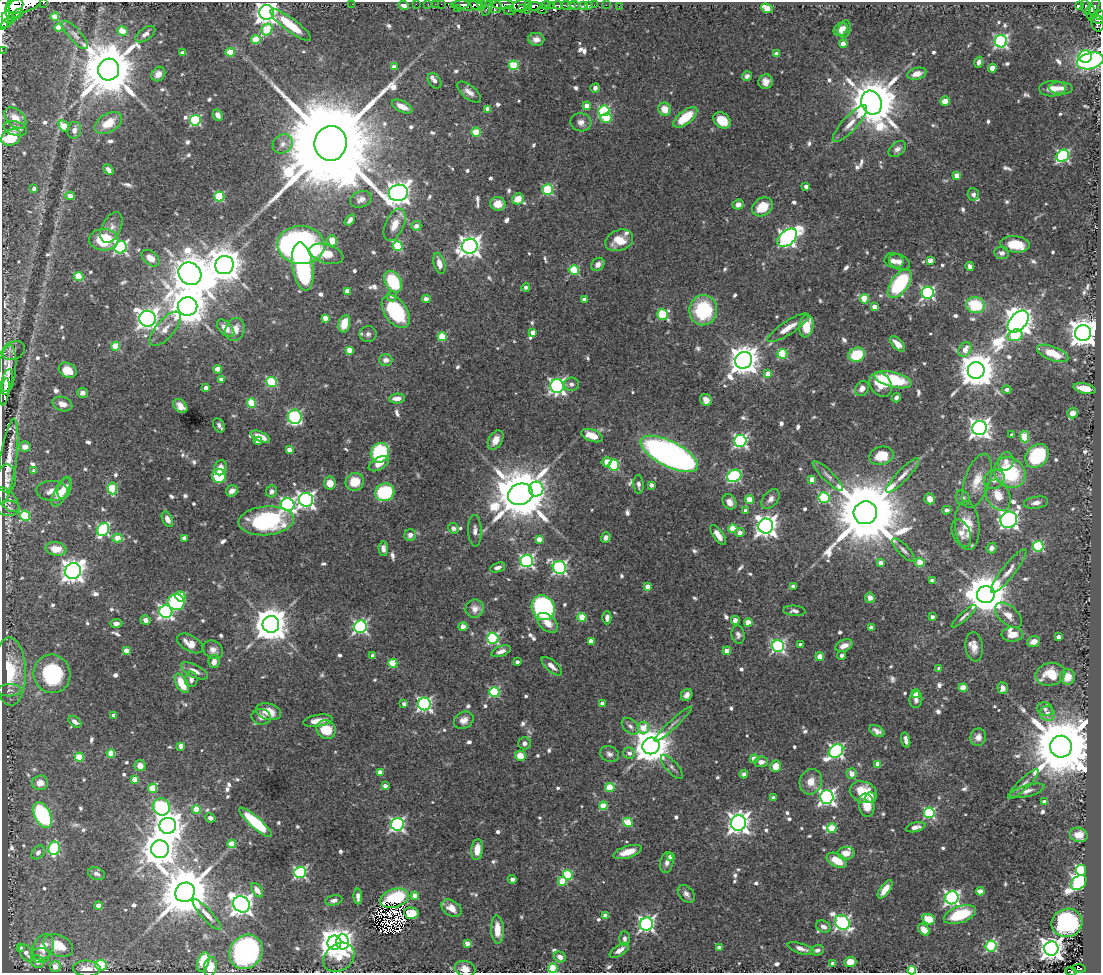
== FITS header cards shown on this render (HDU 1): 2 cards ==
NAXIS1  =                 1099
NAXIS2  =                  971

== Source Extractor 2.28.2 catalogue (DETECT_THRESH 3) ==
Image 1099 x 971 px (HDU 1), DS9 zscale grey, 1 PNG px = 1 image px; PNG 1103 x 975 px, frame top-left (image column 1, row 971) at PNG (2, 2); each listed source drawn as its Kron ellipse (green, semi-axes under 4 px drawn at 4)
Background 0.787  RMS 0.017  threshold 0.0518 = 3 sigma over >= 5 px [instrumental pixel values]
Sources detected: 818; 5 with non-positive FLUX_AUTO (blend fragments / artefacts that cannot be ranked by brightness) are neither listed nor drawn; of the other 813, the 500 brightest by FLUX_AUTO listed and drawn (313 fainter detections omitted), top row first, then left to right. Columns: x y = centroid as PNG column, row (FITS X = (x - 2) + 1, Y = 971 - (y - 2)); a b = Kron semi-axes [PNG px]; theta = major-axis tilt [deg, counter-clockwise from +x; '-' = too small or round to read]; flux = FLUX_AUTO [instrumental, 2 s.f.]
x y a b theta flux
43 3 3 2 - 110
352 4 2 2 - 8.7
416 4 2 2 - 13
428 4 2 2 - 9.4
435 4 2 2 - 14
441 4 2 2 - 21
461 4 8 3 0 300
24 5 18 7 16 4700
404 5 5 4 - 6.3
466 5 15 5 -2 1200
476 5 7 5 -32 930
482 5 4 3 - 410
503 5 11 4 2 490
529 5 4 2 - 270
546 5 5 3 - 390
552 5 3 2 - 270
558 5 5 3 - 97
566 5 5 3 - 320
584 5 3 3 - 55
594 5 2 2 - 13
606 5 2 2 - 9.3
1079 5 3 3 - 160
520 6 10 5 22 840
534 6 7 4 2 680
572 6 4 3 - 57
575 6 5 3 - 200
588 6 4 3 - 52
619 6 2 2 - 8.1
495 7 7 6 - 450
1086 7 8 3 -72 340
1094 7 8 4 67 540
14 8 11 8 65 3600
457 8 3 2 - 210
487 8 8 3 68 180
767 8 6 4 -22 26
522 9 4 2 - 300
527 10 2 2 - 46
542 10 5 3 - 370
3 11 19 6 87 5300
509 11 6 3 -10 280
267 12 7 7 - 920
1090 12 7 3 86 390
17 14 6 3 42 580
1099 15 5 4 - 370
55 17 4 4 - 24
8 18 7 5 -26 1800
1097 19 6 4 -23 350
7 23 6 4 36 680
1098 24 8 6 -76 410
290 25 25 6 -37 41
59 28 4 4 - 22
267 29 6 5 - 52
845 29 9 6 72 6
840 30 7 6 - 7.6
123 31 5 4 - 23
145 34 11 6 35 6.6
75 35 18 6 -48 7.1
536 39 8 6 -5 8.4
256 40 4 4 - 41
1001 41 6 6 - 230
843 44 4 4 - 20
2 50 2 2 - 11
230 52 4 4 - 37
182 53 4 4 - 8.3
777 54 4 4 - 16
1085 56 7 6 - 81
1090 61 14 8 15 210
979 62 5 4 - 5.4
514 65 5 5 - 71
394 67 4 4 - 12
992 68 4 4 - 21
109 69 11 10 - 9600
158 74 8 6 51 8.5
917 74 10 5 16 11
747 76 5 4 - 4.6
434 81 8 6 -54 4.5
765 82 7 7 - 8
595 88 5 4 - 4.5
1061 88 12 6 -2 7.6
1052 89 13 8 2 12
469 92 14 6 -38 8.6
945 101 5 4 - 14
871 103 12 10 -70 6200
402 106 11 5 -26 14
587 106 4 4 - 18
488 109 4 4 - 11
665 109 7 6 - 17
604 111 5 5 - 130
218 115 6 4 -64 7.3
685 117 14 6 39 42
15 118 13 8 -44 16
606 118 6 5 - 36
195 120 5 5 - 120
722 120 9 7 -38 29
581 122 10 9 - 7.6
108 123 15 9 31 24
850 124 24 7 47 15
64 126 6 4 -59 43
15 128 12 7 -15 11
74 130 8 7 - 7.1
476 132 4 4 - 40
11 137 10 7 27 41
331 143 17 16 - 55000
283 144 10 9 - 7.7
897 149 10 6 39 5.3
1063 156 7 5 45 180
108 170 6 4 -47 5.7
957 176 4 4 - 16
806 186 4 4 - 7.9
34 188 4 4 - 4.3
548 190 5 5 - 86
398 193 10 8 12 1100
973 194 6 6 - 4.4
70 196 5 4 - 10
219 196 5 5 - 76
361 199 11 8 23 6.8
518 199 6 5 - 17
498 204 7 7 - 18
738 205 5 5 - 7.6
762 207 11 8 35 30
350 220 6 4 53 4.4
395 225 17 9 66 17
416 226 5 4 - 6.5
111 227 16 9 65 8.3
787 238 11 7 39 440
104 240 14 10 -2 55
619 240 14 10 22 22
332 241 5 5 - 19
1015 244 14 8 -5 29
301 245 24 19 -3 560
398 246 5 5 - 72
470 246 8 7 - 870
121 247 6 6 - 210
1002 253 7 6 - 4.9
326 254 17 9 -17 20
151 258 10 6 -40 14
930 260 4 4 - 9.8
894 261 9 7 -16 7.6
899 262 11 7 -24 8.5
439 263 11 5 -75 11
598 264 7 5 45 5.4
225 265 9 9 - 2800
303 266 24 10 -81 130
970 266 4 4 - 5.3
574 270 5 5 - 70
190 274 12 10 -43 4100
79 276 4 4 - 49
393 282 12 8 -60 63
900 284 16 8 54 120
526 287 4 4 - 4.4
347 291 4 4 - 11
928 293 6 6 - 220
392 296 5 5 - 5
426 299 4 4 - 5.2
584 299 4 4 - 8.4
864 299 4 4 - 42
975 305 9 8 - 57
874 306 4 4 - 10
188 307 10 9 - 3500
703 310 15 14 - 96
396 311 18 11 -54 110
663 314 5 5 - 71
325 318 4 4 - 14
148 319 8 8 - 710
1018 322 12 8 47 1700
344 324 9 5 76 26
806 326 11 7 82 28
226 328 10 6 -46 14
788 328 24 6 33 16
165 329 21 9 49 15
235 330 12 9 68 15
533 332 4 4 - 9.5
1083 333 8 8 - 1700
368 334 8 8 - 4.4
1015 335 7 5 16 66
442 337 4 4 - 54
897 344 9 5 -46 11
115 346 4 4 - 35
965 349 8 6 55 14
349 350 4 4 - 13
13 351 12 8 26 5.2
1053 353 16 7 -21 29
782 354 5 5 - 75
857 355 8 7 - 46
386 360 6 5 - 6.4
743 360 9 8 - 1900
218 369 4 4 - 20
7 370 25 8 83 19
68 370 9 7 -26 23
976 370 8 8 - 3300
768 374 4 4 - 14
7 380 11 5 76 8.9
221 380 4 4 - 9.9
893 380 19 7 -14 64
271 382 5 5 - 85
571 384 7 6 - 4.4
881 384 13 10 -52 29
557 386 7 7 - 350
206 388 4 4 - 11
862 389 8 6 55 7.5
1085 389 11 5 -12 19
1007 390 4 4 - 4.8
5 392 14 3 81 5.4
82 393 5 5 - 5.5
397 398 8 5 7 9.3
896 398 5 4 - 4.5
706 400 6 5 - 6.7
252 403 5 4 - 57
62 404 10 7 -18 9
180 406 8 6 -47 10
1072 413 5 5 - 9.7
295 417 7 7 - 190
219 425 7 5 -63 4.1
980 428 7 7 - 750
1012 435 3 3 - 4.1
592 436 11 6 -19 22
260 437 10 5 -23 15
1024 437 6 4 -85 44
496 440 10 6 60 11
258 441 4 4 - 7.2
740 441 6 6 - 260
25 447 6 5 - 9.7
289 450 4 4 - 9.9
380 453 10 9 - 110
669 454 31 12 -27 610
881 456 12 9 14 26
1037 456 13 10 46 87
8 461 43 8 82 21
1006 461 9 7 69 7.6
606 462 5 4 - 15
379 464 11 6 28 13
614 465 5 5 - 78
220 468 7 6 - 11
34 471 4 4 - 5.1
1010 472 16 14 -37 93
903 475 23 5 46 9.3
219 476 7 7 - 74
734 476 7 6 - 130
828 476 20 5 -44 6.8
6 478 14 9 89 6.2
994 479 11 9 33 9.8
812 480 4 4 - 16
977 481 28 12 72 21
355 482 9 9 - 25
330 483 6 6 - 13
639 484 9 5 -85 4.2
651 485 4 4 - 6.1
65 488 11 6 70 13
112 488 6 4 -86 52
536 489 7 7 - 200
52 491 16 10 -3 15
232 491 6 5 - 8.3
271 491 6 5 - 4.7
61 492 16 6 62 16
385 492 10 8 19 79
520 494 13 10 24 8600
998 495 16 11 -63 19
824 498 6 5 - 100
963 498 8 6 -59 4.2
771 499 11 7 51 6.3
930 499 5 5 - 6.6
8 500 15 7 -49 5.8
306 500 7 7 - 440
750 500 4 4 - 32
729 502 8 6 -57 8.5
1036 503 12 6 9 7.1
288 505 7 6 - 250
9 508 11 7 0 4.8
947 510 5 3 - 4.6
746 511 4 4 - 9.2
865 513 12 11 - 18000
25 516 5 5 - 87
167 519 8 5 -65 8.6
1009 520 8 8 - 510
266 521 27 14 5 130
766 526 7 7 - 900
967 526 24 12 -86 26
453 528 5 5 - 4.5
103 529 7 5 58 160
733 529 4 4 - 34
475 531 16 7 -88 6.9
740 533 5 4 - 6.8
961 533 14 8 -66 8.8
410 535 6 6 - 6.4
718 535 11 5 -55 11
117 538 5 4 - 23
184 538 4 4 - 4.6
606 538 5 4 - 4.6
539 539 4 4 - 13
1038 546 5 5 - 110
383 548 7 4 -86 5.5
991 548 5 5 - 5
56 549 10 6 -9 20
903 550 15 5 -45 5.2
527 561 6 6 - 250
920 562 4 4 - 23
881 563 4 4 - 9.3
498 567 8 4 20 4.9
559 568 7 6 - 260
73 571 8 7 - 910
1009 571 27 6 52 12
932 581 4 4 - 5.9
648 586 4 4 - 14
793 586 4 3 - 4.4
986 595 9 8 - 4600
180 596 5 5 - 42
870 598 5 5 - 8.5
176 602 8 8 - 100
543 608 12 11 - 200
475 609 9 9 - 8.2
794 611 11 5 -4 4.7
166 612 6 6 - 320
1008 615 16 9 -41 12
964 616 16 3 42 4.2
582 617 4 4 - 36
932 617 4 3 - 4.7
607 618 6 4 -90 6.3
145 620 5 4 - 6
735 620 4 4 - 7.7
748 622 4 4 - 22
116 623 6 4 1 4.8
547 623 12 7 -43 13
271 624 8 8 - 2700
360 627 6 6 - 230
463 627 4 4 - 8.6
871 628 4 4 - 11
1012 634 11 7 1 14
738 635 9 6 -79 4.4
1058 637 4 4 - 9.3
493 638 5 5 - 160
591 641 4 4 - 14
1034 642 6 5 - 8.6
190 643 14 8 -30 13
800 645 4 3 - 5.6
778 646 6 6 - 220
844 646 9 5 23 9.5
974 647 15 8 -83 10
213 650 10 8 -32 7.3
126 651 4 4 - 15
501 651 10 5 20 6.5
727 651 4 4 - 15
842 655 4 4 - 4.9
373 656 4 4 - 8.4
820 657 4 4 - 22
214 662 6 5 - 8.1
517 662 4 3 - 4.6
393 663 4 4 - 49
552 666 12 5 -40 8.2
939 668 4 3 - 4.2
10 671 34 16 -89 54
194 671 14 6 -26 9.2
52 674 19 18 - 100
1050 674 15 11 12 30
1067 677 8 7 - 20
191 679 8 6 -88 6.9
182 683 10 5 -61 30
963 688 4 4 - 34
1003 688 6 5 - 6.9
10 690 11 6 2 4.7
494 692 5 5 - 100
916 694 4 4 - 20
687 695 6 5 - 5.4
916 700 8 6 81 5.6
602 703 4 4 - 8.5
404 704 4 4 - 5.2
424 704 6 6 - 290
1045 709 8 6 -21 4.2
268 712 13 8 -16 17
1047 713 8 7 - 8.9
114 715 4 3 - 7.3
261 717 10 7 -5 7.3
464 720 10 8 29 8.9
318 721 15 6 9 14
75 722 7 4 -37 5.6
673 724 25 3 43 4.8
630 726 10 6 -44 4.7
643 728 6 5 - 26
326 730 10 9 - 34
877 731 8 5 -29 5.9
978 737 9 8 - 7.6
906 740 8 4 -75 6
525 743 6 6 - 4.1
181 746 4 4 - 14
651 746 8 8 - 2800
1061 747 11 11 - 14000
836 751 8 6 37 300
111 753 4 4 - 29
629 753 6 5 - 5.9
609 754 10 7 -21 5.2
520 756 5 5 - 18
79 757 4 4 - 48
754 759 4 4 - 18
761 762 7 5 5 6.3
878 764 4 4 - 18
140 766 5 5 - 11
776 766 6 5 - 16
672 767 15 6 -48 5.1
380 772 4 4 - 9.1
744 774 4 4 - 6.6
852 774 5 5 - 10
135 779 4 4 - 12
811 782 13 11 69 14
40 783 8 7 - 9.5
1023 784 20 5 44 6.7
385 786 4 4 - 6.1
610 787 5 4 - 43
152 788 5 4 - 40
1027 791 18 5 16 7.1
863 792 14 10 -22 36
827 797 7 6 - 420
871 797 5 5 - 6
773 798 4 3 - 6.1
1044 802 4 3 - 4.9
867 805 12 7 -81 18
603 806 4 4 - 38
161 807 9 8 - 140
196 809 4 4 - 28
929 813 5 5 - 140
42 815 14 8 -65 140
210 818 5 4 - 5.4
255 822 21 5 -42 87
628 822 5 4 - 48
738 823 8 7 - 840
397 824 6 6 - 270
168 826 8 8 - 1700
916 827 10 4 13 6.2
832 828 5 4 - 51
1079 835 9 7 -14 15
232 844 4 4 - 31
54 848 7 5 80 120
160 849 9 9 - 2500
477 849 10 5 84 17
38 852 8 6 53 4.2
628 852 15 6 17 17
846 853 8 6 4 13
670 856 4 4 - 6.9
837 860 11 6 -28 22
667 863 10 6 78 5.5
1081 870 5 5 - 150
300 872 6 5 - 200
96 874 9 6 -20 5.3
568 875 5 5 - 74
512 879 4 4 - 4.3
562 881 4 4 - 40
1079 883 8 6 39 330
885 889 10 5 55 13
257 890 8 5 -55 6.5
980 891 4 4 - 20
185 892 10 9 - 7700
686 894 10 7 -47 5.5
358 896 8 4 -88 5.9
415 896 4 4 - 24
394 898 14 9 18 50
952 898 6 6 - 320
334 900 9 5 12 4.5
241 904 9 7 -39 870
98 906 4 4 - 16
451 908 11 7 -34 12
411 913 7 6 - 26
207 915 20 5 -47 9.3
960 915 17 8 20 50
606 916 4 4 - 17
929 919 6 5 - 35
842 923 8 6 -39 310
1067 923 15 14 - 150
646 924 7 6 - 330
823 926 7 5 -27 6.3
497 929 14 6 -88 21
924 930 7 5 -46 14
624 939 7 5 -88 4.3
343 942 7 6 - 410
334 943 7 7 - 1600
467 943 4 4 - 11
58 945 15 10 -24 26
991 946 6 5 - 100
20 947 4 3 - 5.4
43 947 14 10 64 22
719 948 4 4 - 9.9
801 949 14 5 -17 6.5
1051 949 7 7 - 1100
619 950 11 5 33 7.5
817 950 7 5 15 4.1
246 952 18 16 50 360
26 953 10 6 -58 7.5
40 956 9 7 1 5.3
339 957 17 13 37 43
560 957 6 5 - 8.2
37 962 7 6 - 7.8
203 962 10 5 71 43
850 962 6 5 - 19
833 963 4 3 - 4.6
101 965 6 5 - 75
55 966 6 5 - 9.4
210 967 10 6 78 18
87 968 14 8 -4 9.8
553 968 5 4 - 58
465 969 10 7 -16 9.9
1079 969 7 4 -3 130
912 970 4 4 - 55
1071 971 5 3 - 45
At the frame edge (FLAGS 8, measured only in part): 12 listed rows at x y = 43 3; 24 5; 3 11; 1099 15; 1098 24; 2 50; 11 137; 210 967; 553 968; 465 969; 912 970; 1071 971
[313 fainter detections neither listed nor drawn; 5 non-positive-flux detections neither listed nor drawn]